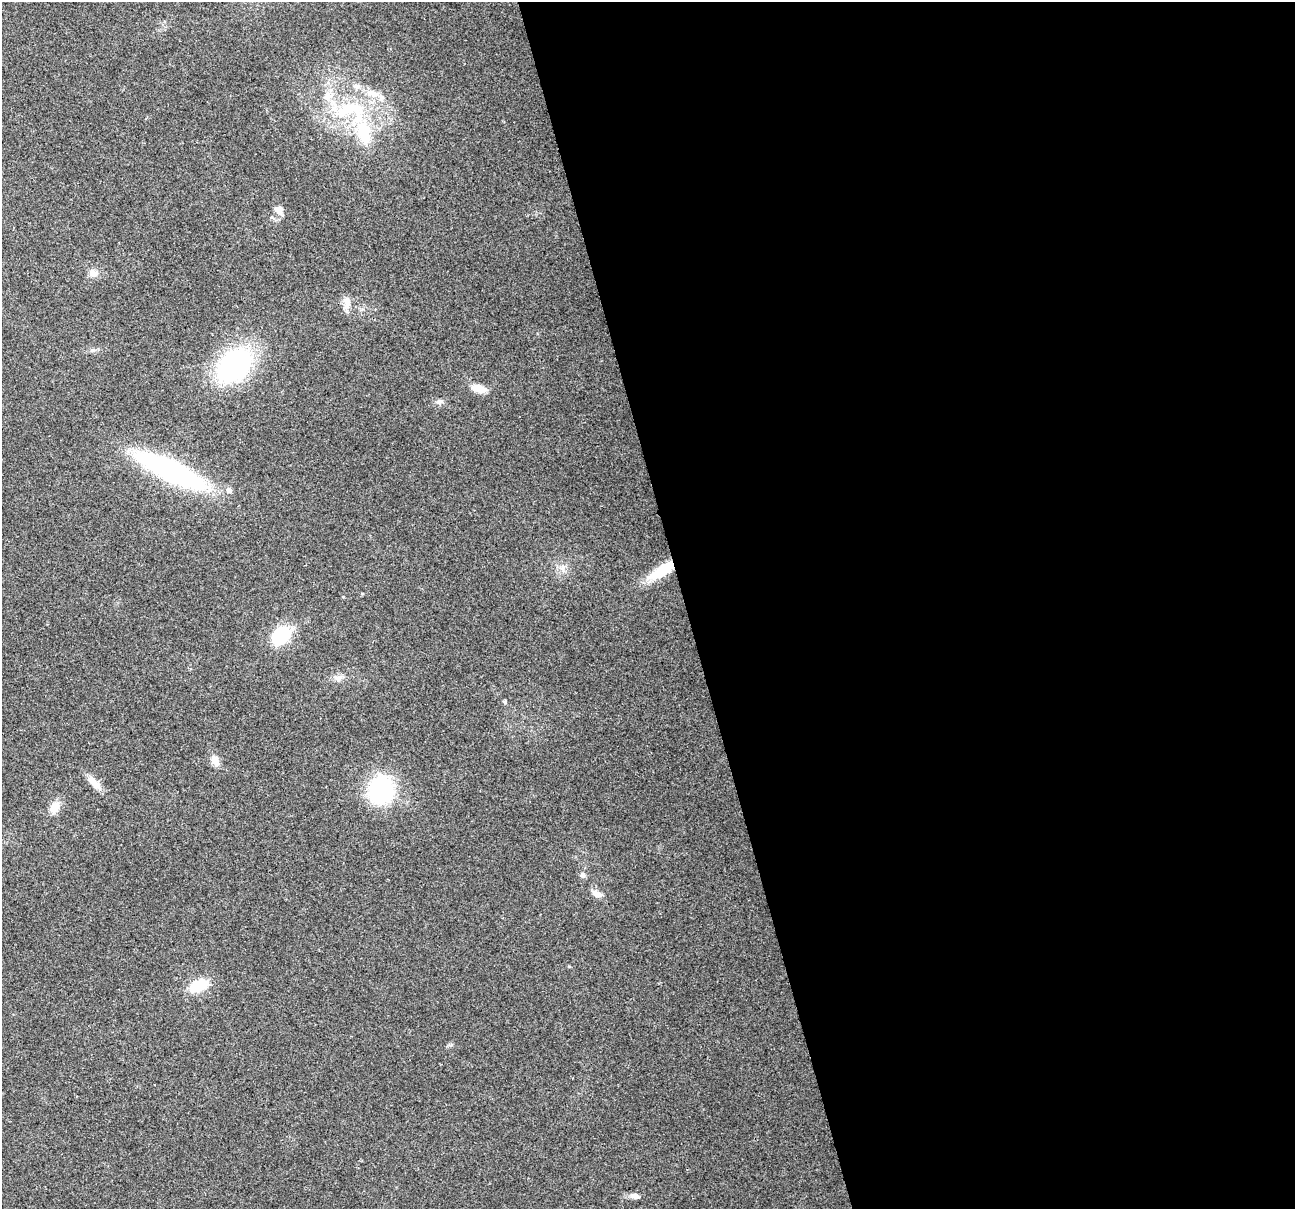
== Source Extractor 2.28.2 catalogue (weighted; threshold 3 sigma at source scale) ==
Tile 8 of 4 x 4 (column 4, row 2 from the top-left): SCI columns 3881-5173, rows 2513-3719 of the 5173 x 4973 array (HDU 1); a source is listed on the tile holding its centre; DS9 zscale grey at full resolution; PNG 1297 x 1211 px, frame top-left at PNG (2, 2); no overlay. Shown black and unused: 47% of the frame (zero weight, under 2 of 3 exposures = <1% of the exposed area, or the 3 px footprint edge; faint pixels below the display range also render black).
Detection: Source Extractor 2.28.2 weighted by HDU 2 'WHT'; one run over the whole footprint, this tile lists its part. Background 0.0557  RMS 0.0074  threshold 0.0334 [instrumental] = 3 sigma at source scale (4.5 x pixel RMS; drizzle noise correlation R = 1.50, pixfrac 1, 0.0396/0.0396 arcsec/px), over >= 5 px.
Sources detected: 24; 2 inside a brighter listed object's ellipse — not listed separately; the other 22 listed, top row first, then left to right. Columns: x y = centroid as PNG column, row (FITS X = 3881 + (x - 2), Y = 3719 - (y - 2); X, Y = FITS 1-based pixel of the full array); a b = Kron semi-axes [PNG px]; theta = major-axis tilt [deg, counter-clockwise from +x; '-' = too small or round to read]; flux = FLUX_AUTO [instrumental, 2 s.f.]
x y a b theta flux
351 111 58 35 -9 83
279 210 14 11 -46 6.1
93 273 12 9 -23 4.4
347 301 12 9 85 4.9
234 366 33 25 45 120
478 389 17 9 -17 10
439 402 9 7 23 2.6
171 471 60 15 -26 210
229 490 5 5 - 4.1
562 567 8 5 59 2.7
663 570 31 10 32 29
281 636 14 11 40 51
338 678 12 8 15 4
505 702 6 4 -48 1
215 760 14 9 -65 6
94 782 24 8 -46 7.7
381 790 30 24 75 71
55 807 18 11 57 7.8
583 875 7 6 - 2.4
597 894 12 7 -27 5.7
199 986 21 12 20 22
635 1196 12 6 -12 4
Overlapping masked pixels (flux is a lower limit): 1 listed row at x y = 663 570
Unlisted compact peaks at least as high as the median listed source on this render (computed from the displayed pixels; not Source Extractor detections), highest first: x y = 92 350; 451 1045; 569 966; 343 597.